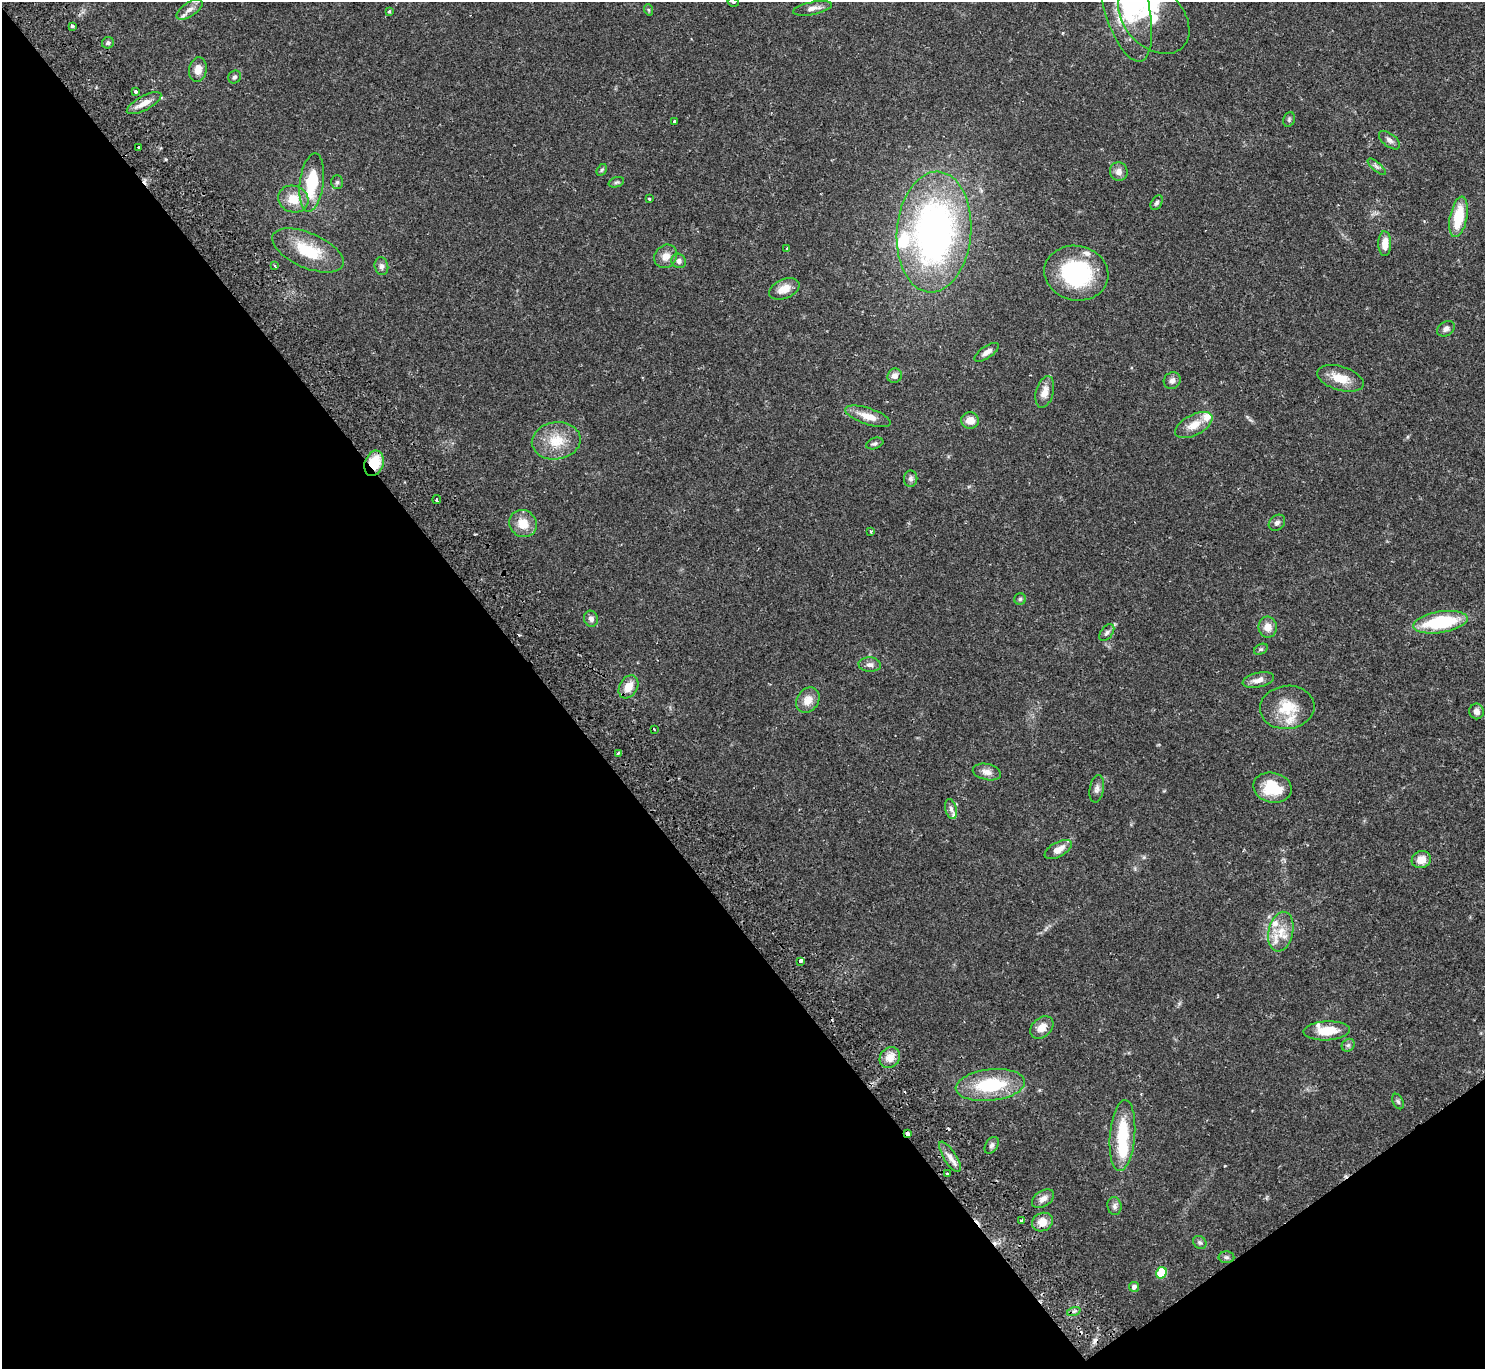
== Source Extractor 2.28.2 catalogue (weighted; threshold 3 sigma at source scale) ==
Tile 14 of 4 x 4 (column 2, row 4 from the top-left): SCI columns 1532-3014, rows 201-1567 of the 6031 x 6007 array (HDU 1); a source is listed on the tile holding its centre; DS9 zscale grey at full resolution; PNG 1487 x 1371 px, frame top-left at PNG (2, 2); each listed source drawn as its Kron ellipse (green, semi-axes under 4 px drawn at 4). Shown black and unused: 40% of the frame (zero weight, under 2 of 3 exposures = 3% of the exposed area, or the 3 px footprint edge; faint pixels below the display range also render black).
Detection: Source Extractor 2.28.2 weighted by HDU 2 'WHT'; one run over the whole footprint, this tile lists its part. Background 0.0994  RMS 0.0061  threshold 0.0275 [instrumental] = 3 sigma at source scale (4.5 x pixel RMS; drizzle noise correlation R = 1.50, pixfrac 1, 0.05/0.05 arcsec/px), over >= 5 px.
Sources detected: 110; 1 inside a brighter object's white glare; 6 cosmic-ray / hot-pixel residue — neither listed nor drawn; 7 inside a brighter listed object's ellipse — not listed separately; the other 96 listed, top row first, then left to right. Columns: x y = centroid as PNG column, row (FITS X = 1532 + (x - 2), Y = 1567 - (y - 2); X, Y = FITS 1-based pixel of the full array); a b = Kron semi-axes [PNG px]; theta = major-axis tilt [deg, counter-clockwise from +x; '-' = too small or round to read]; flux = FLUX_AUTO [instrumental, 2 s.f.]
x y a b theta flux
733 2 5 3 - 0.61
1125 2 61 22 -75 38
812 8 20 6 11 3.9
189 9 15 6 33 3.8
649 10 6 3 -71 0.66
389 12 4 3 - 0.97
1154 18 41 29 -45 25
72 26 3 3 - 1.6
108 43 6 5 - 1.7
198 69 12 9 82 6.2
235 77 7 6 - 1.3
136 91 3 3 - 3.1
144 103 19 7 29 5.9
1289 119 7 5 71 1.1
674 121 3 3 - 1.1
1389 140 12 6 -38 2.5
139 147 3 3 - 1
1377 167 11 4 -40 1.7
602 170 6 4 59 0.9
1119 171 9 9 - 3.8
312 182 29 12 82 27
337 182 7 5 88 1.2
616 182 8 5 18 1.2
293 199 15 13 -18 11
649 199 3 3 - 1.8
1157 203 8 5 59 1.4
1459 217 20 8 79 22
934 232 60 37 85 220
1385 244 12 6 89 7.7
787 248 3 3 - 0.87
308 250 38 17 -23 23
666 256 12 10 51 5.3
679 261 8 7 - 2.4
275 266 4 2 - 0.5
381 266 9 6 -77 2.3
1076 273 32 27 -12 59
784 289 16 9 24 7.5
1446 329 9 7 31 2.7
987 352 14 6 34 3.4
895 376 7 7 - 3.6
1340 378 24 12 -17 11
1172 380 9 8 - 2.8
1045 392 16 8 76 6
868 416 24 8 -18 8.7
970 421 9 8 - 6.6
1194 425 20 10 28 8.1
556 441 24 18 8 16
875 443 9 5 19 1.5
374 463 13 9 73 19
911 479 8 7 - 1.9
437 500 4 2 - 0.78
1277 523 9 7 43 2.1
523 524 14 13 - 9.9
870 531 4 3 - 0.9
1020 599 6 5 - 1.1
591 619 8 7 - 2.4
1440 622 27 10 9 41
1268 627 10 9 - 5.5
1107 633 9 5 51 1.8
1261 649 7 5 28 1.2
870 665 11 7 -4 2.7
1258 680 16 7 13 4.8
628 687 12 9 58 8.7
808 700 13 11 54 6.8
1287 707 27 21 6 18
1476 711 8 7 - 3.1
654 729 3 2 - 0.95
618 753 4 3 - 0.79
987 772 14 8 -12 4
1272 788 19 15 -14 20
1097 789 14 7 80 2.7
951 809 10 6 -75 2
1058 849 15 7 28 6.8
1421 860 10 8 20 7.3
1281 932 20 12 78 11
800 961 4 3 - 4.3
1042 1027 13 9 42 6
1327 1031 23 9 3 13
1348 1045 7 5 44 1.5
890 1057 11 9 49 6.8
990 1085 35 15 6 36
1398 1102 8 5 -63 1.2
908 1133 4 3 - 5.2
1122 1136 35 12 85 30
992 1145 9 6 57 1.9
950 1157 17 6 -58 4.5
947 1174 3 3 - 0.9
1043 1199 12 7 34 3.8
1114 1206 9 7 -82 2.2
1022 1220 4 3 - 2.7
1042 1222 11 9 24 6.5
1200 1242 7 6 - 1.4
1226 1257 8 6 -1 1.6
1161 1273 6 5 - 28
1134 1287 5 5 - 2.5
1074 1311 7 4 18 1.5
Overlapping masked pixels (flux is a lower limit): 2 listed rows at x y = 374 463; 908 1133
Isophote crosses this tile's border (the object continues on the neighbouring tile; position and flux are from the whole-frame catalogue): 1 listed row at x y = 1125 2